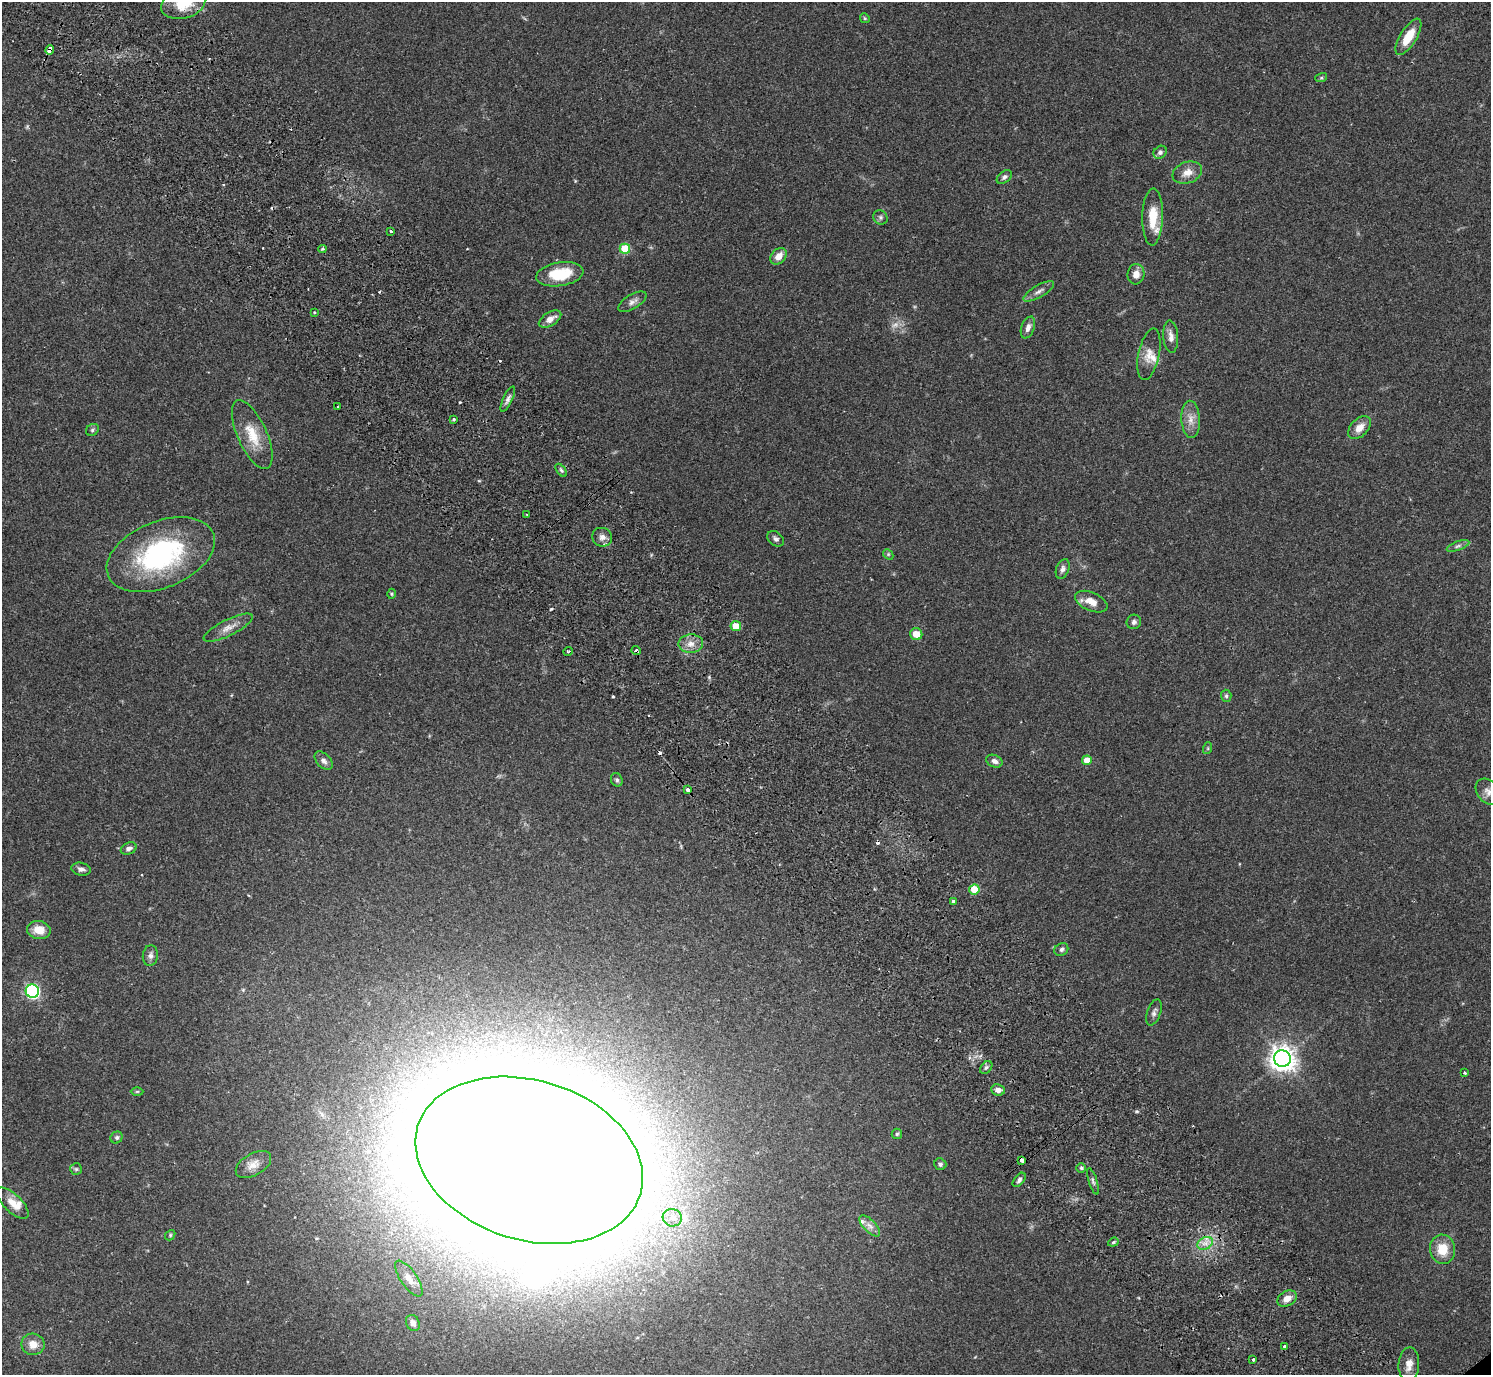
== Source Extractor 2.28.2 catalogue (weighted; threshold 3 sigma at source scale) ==
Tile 11 of 4 x 4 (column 3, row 3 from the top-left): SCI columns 3025-4513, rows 1576-2948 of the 6052 x 6035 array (HDU 1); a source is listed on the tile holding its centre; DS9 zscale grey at full resolution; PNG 1493 x 1377 px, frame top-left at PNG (2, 2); each listed source drawn as its Kron ellipse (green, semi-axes under 4 px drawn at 4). Shown black and unused: <1% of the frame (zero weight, under 2 of 3 exposures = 3% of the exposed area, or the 3 px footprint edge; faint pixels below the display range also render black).
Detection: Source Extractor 2.28.2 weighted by HDU 2 'WHT'; one run over the whole footprint, this tile lists its part. Background 0.0812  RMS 0.0059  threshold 0.0267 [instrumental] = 3 sigma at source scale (4.5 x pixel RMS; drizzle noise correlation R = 1.50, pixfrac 1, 0.05/0.05 arcsec/px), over >= 5 px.
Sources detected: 106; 1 too faint to see at this stretch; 1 inside a brighter object's white glare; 7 cosmic-ray / hot-pixel residue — neither listed nor drawn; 4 inside a brighter listed object's ellipse — not listed separately; the other 93 listed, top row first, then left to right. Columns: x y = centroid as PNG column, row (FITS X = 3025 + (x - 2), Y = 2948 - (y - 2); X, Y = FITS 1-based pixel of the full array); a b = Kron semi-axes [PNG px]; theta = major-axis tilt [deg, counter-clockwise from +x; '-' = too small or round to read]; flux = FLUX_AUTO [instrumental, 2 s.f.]
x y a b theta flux
183 3 22 15 15 17
865 18 5 4 - 0.73
1408 37 20 8 58 12
50 50 5 4 - 8.5
1321 78 6 4 18 0.77
1160 152 7 6 - 1.6
1187 173 15 10 20 5.5
1004 177 8 5 38 1.5
880 217 7 6 - 1.5
1153 217 28 10 88 14
391 231 3 3 - 1.3
322 249 4 3 - 0.83
625 249 5 5 - 21
779 256 9 7 48 5.5
560 274 24 12 9 21
1136 274 10 8 84 4.5
1039 291 17 6 30 2.9
632 302 16 7 31 2.9
314 312 3 2 - 1.1
550 319 12 6 32 4.4
1028 327 11 6 69 3.1
1171 337 16 7 -86 3.4
1149 354 26 10 78 7
508 399 14 5 65 2.1
338 406 3 2 - 0.5
454 419 3 3 - 1.8
1191 419 19 9 -87 5.6
1359 428 13 8 46 5.9
92 430 7 5 35 1.1
252 435 37 14 -66 16
561 470 7 4 -54 1
527 515 3 2 - 0.52
602 537 10 9 - 3
776 539 9 6 -41 1.9
1458 546 12 4 20 1.7
888 554 6 4 -46 0.79
161 555 57 33 22 86
1063 569 10 6 69 2
391 594 5 3 - 0.66
1091 602 17 9 -24 6.3
1134 622 7 7 - 1.7
736 626 5 5 - 8.5
228 628 27 8 26 5.5
916 634 6 6 - 6.8
691 644 12 9 3 4.6
568 651 5 3 - 0.6
636 651 5 3 - 2.5
1226 696 6 5 - 1.1
1208 748 6 4 72 0.75
1087 760 5 5 - 7.6
324 761 11 6 -45 2.3
994 761 8 6 -23 2.4
617 780 7 5 -64 1.3
688 790 4 3 - 2.7
1488 792 15 10 -50 4.2
129 849 8 5 26 2.3
81 869 10 6 -12 2
974 889 5 5 - 13
953 902 4 3 - 4.8
39 930 12 9 -10 8.3
1061 949 7 6 - 1.6
150 955 10 7 84 2.5
32 991 6 6 - 110
1154 1012 13 6 71 2.2
1282 1059 8 8 - 610
986 1067 7 5 49 1.3
1465 1073 3 3 - 0.74
998 1090 7 6 - 2.9
137 1091 6 4 1 0.71
897 1134 5 5 - 0.91
117 1137 6 5 - 1.3
529 1160 116 80 -17 8100
1022 1160 3 3 - 8.7
253 1164 19 11 30 6
940 1164 6 6 - 1.4
1081 1168 4 4 - 0.96
76 1169 6 6 - 0.95
1019 1180 8 5 52 1.6
1093 1181 14 3 -73 1.3
13 1203 20 9 -44 6.9
672 1218 9 8 - 4.1
870 1226 13 6 -45 3
170 1235 6 4 49 0.8
1113 1242 5 4 - 0.83
1205 1243 8 6 29 3.3
1442 1249 14 12 -83 12
409 1279 21 8 -55 4.6
1287 1299 10 7 31 5
413 1323 8 6 -64 2.8
33 1344 11 10 - 6.4
1285 1347 3 3 - 1.9
1253 1360 3 3 - 0.91
1409 1364 17 10 86 5.7
Overlapping masked pixels (flux is a lower limit): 4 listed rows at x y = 50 50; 636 651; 688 790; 1022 1160
Isophote crosses this tile's border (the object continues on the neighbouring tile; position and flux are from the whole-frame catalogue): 2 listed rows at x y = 183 3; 1488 792